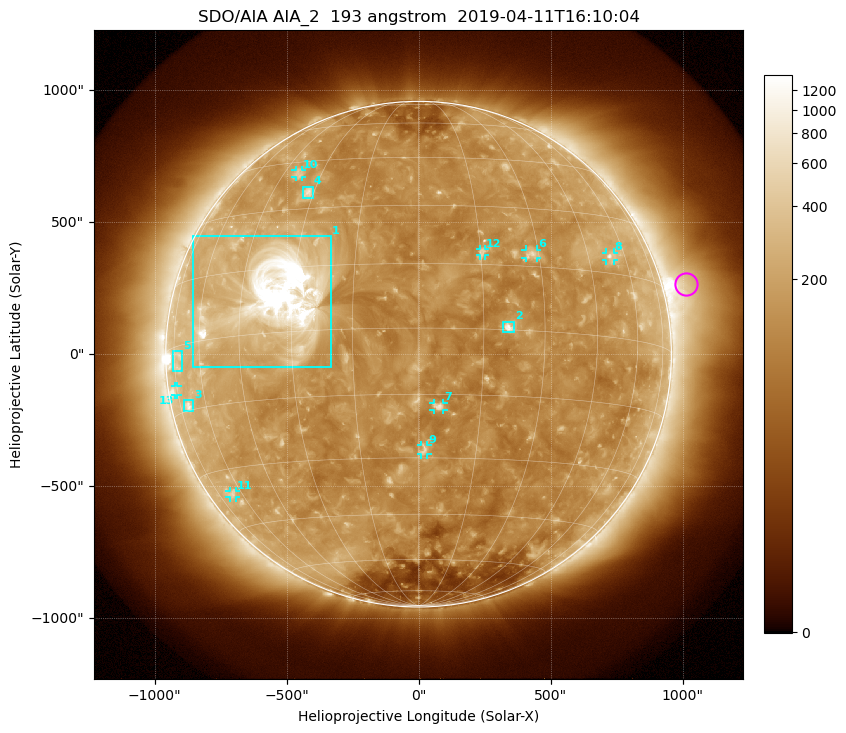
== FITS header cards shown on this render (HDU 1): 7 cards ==
TELESCOP= 'SDO/AIA'
INSTRUME= 'AIA_2'
WAVELNTH=                  193
WAVEUNIT= 'angstrom'
DATE-OBS= '2019-04-11T16:10:04.84'
CTYPE1  = 'HPLN-TAN'
CTYPE2  = 'HPLT-TAN'

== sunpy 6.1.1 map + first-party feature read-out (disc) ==
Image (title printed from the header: SDO/AIA AIA_2  193 angstrom  2019-04-11T16:10:04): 1024 x 1024 px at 2.4 arcsec/px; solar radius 958 arcsec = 399 px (full disc in frame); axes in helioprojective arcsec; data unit not stated in the header (colour bar unlabelled)
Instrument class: DISC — disc imager (sunpy class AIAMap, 193 A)
Bright regions (active regions / flare kernels): reference = the median radial profile (limb darkening/brightening removed); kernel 9 px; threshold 5 sigma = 215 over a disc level ~131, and >= 1.15x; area >= 12 px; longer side >= 10 px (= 24 arcsec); searched inside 0.97 R_sun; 13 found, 13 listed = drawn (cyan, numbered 1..; 8 of them under ~33 arcsec drawn as corner ticks so the feature stays visible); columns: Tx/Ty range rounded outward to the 5 arcsec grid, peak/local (2 s.f.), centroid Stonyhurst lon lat
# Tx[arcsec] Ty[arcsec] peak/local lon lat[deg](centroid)
1 -855..-330 -50..450 32 -34 +8
2 320..365 85..125 7.1 +21 +1
3 -890..-855 -215..-175 4.1 -69 -14
4 -440..-400 590..635 4.8 -32 +35
5 -930..-895 -65..15 2.6 -72 -3
6 405..450 365..395 4 +28 +18
7 55..95 -210..-185 5.7 +5 -18
8 710..740 355..385 3.8 +53 +19
9 10..35 -380..-345 3.5 +2 -28
10 -465..-440 670..695 2.9 -39 +41
11 -715..-690 -545..-515 2.8 -65 -36
12 230..255 375..400 3.4 +15 +18
13 -925..-915 -155..-120 2.4 -76 -10
Off-limb structures (1.02-1.3 R_sun): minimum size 162 px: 5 found; the strongest spans PA ~260..325 deg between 1.02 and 1.3 R_sun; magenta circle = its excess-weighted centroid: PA ~285 deg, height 1.09 R_sun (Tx ~1010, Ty ~265 arcsec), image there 3.2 x the reference